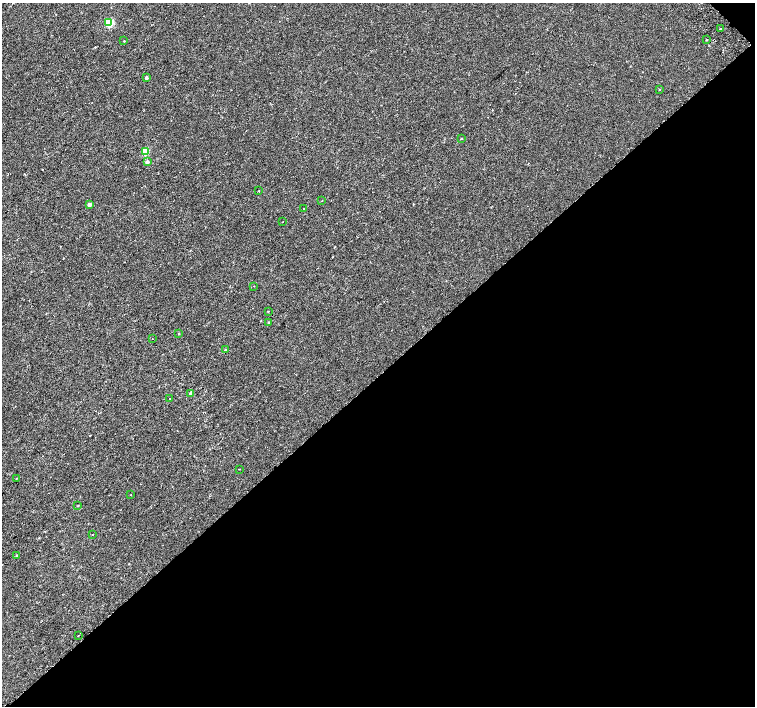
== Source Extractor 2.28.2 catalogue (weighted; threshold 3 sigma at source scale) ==
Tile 12 of 4 x 4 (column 4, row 3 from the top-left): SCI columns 4569-6074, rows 1672-3079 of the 6118 x 6093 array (HDU 1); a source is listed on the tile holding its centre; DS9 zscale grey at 2 x 2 block average (1 PNG px = mean of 2 x 2 image px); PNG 757 x 708 px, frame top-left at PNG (2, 3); each listed source drawn as its Kron ellipse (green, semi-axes under 4 px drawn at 4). Shown black and unused: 47% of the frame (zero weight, under 2 of 3 exposures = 3% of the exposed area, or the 3 px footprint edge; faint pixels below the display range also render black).
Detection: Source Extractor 2.28.2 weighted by HDU 2 'WHT'; one run over the whole footprint, this tile lists its part. Background 0.00139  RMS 0.0023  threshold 0.0105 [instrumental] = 3 sigma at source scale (4.5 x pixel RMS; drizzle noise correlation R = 1.50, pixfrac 1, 0.0396/0.0396 arcsec/px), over >= 5 px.
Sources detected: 31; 2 cosmic-ray / hot-pixel residue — neither listed nor drawn; the other 29 listed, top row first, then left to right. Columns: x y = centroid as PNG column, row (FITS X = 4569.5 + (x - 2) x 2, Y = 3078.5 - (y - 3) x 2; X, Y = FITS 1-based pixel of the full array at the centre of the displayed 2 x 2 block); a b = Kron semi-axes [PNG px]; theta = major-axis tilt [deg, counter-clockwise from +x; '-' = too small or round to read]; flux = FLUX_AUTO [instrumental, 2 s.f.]
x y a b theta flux
109 23 3 3 - 31
720 28 2 2 - 0.38
706 40 2 2 - 1.2
124 41 2 2 - 0.45
146 78 2 2 - 1.5
659 90 2 2 - 0.25
462 139 2 2 - 2.5
145 152 3 3 - 16
147 162 3 2 - 2.5
259 191 2 2 - 0.23
322 201 2 2 - 0.26
89 204 2 2 - 3
304 209 2 2 - 0.39
283 222 2 2 - 0.34
254 286 2 2 - 0.21
268 311 2 2 - 3.2
268 322 2 2 - 0.32
179 334 3 2 - 0.31
152 339 2 2 - 1.2
225 349 2 2 - 1.6
191 393 2 2 - 1.5
170 399 2 2 - 0.68
239 469 2 2 - 0.48
16 478 3 2 - 0.21
131 495 2 2 - 0.19
78 506 3 2 - 0.3
92 535 2 2 - 0.58
17 555 3 2 - 0.25
78 635 2 2 - 0.76
Diffuse or blended objects may show on this block-average render without a row.